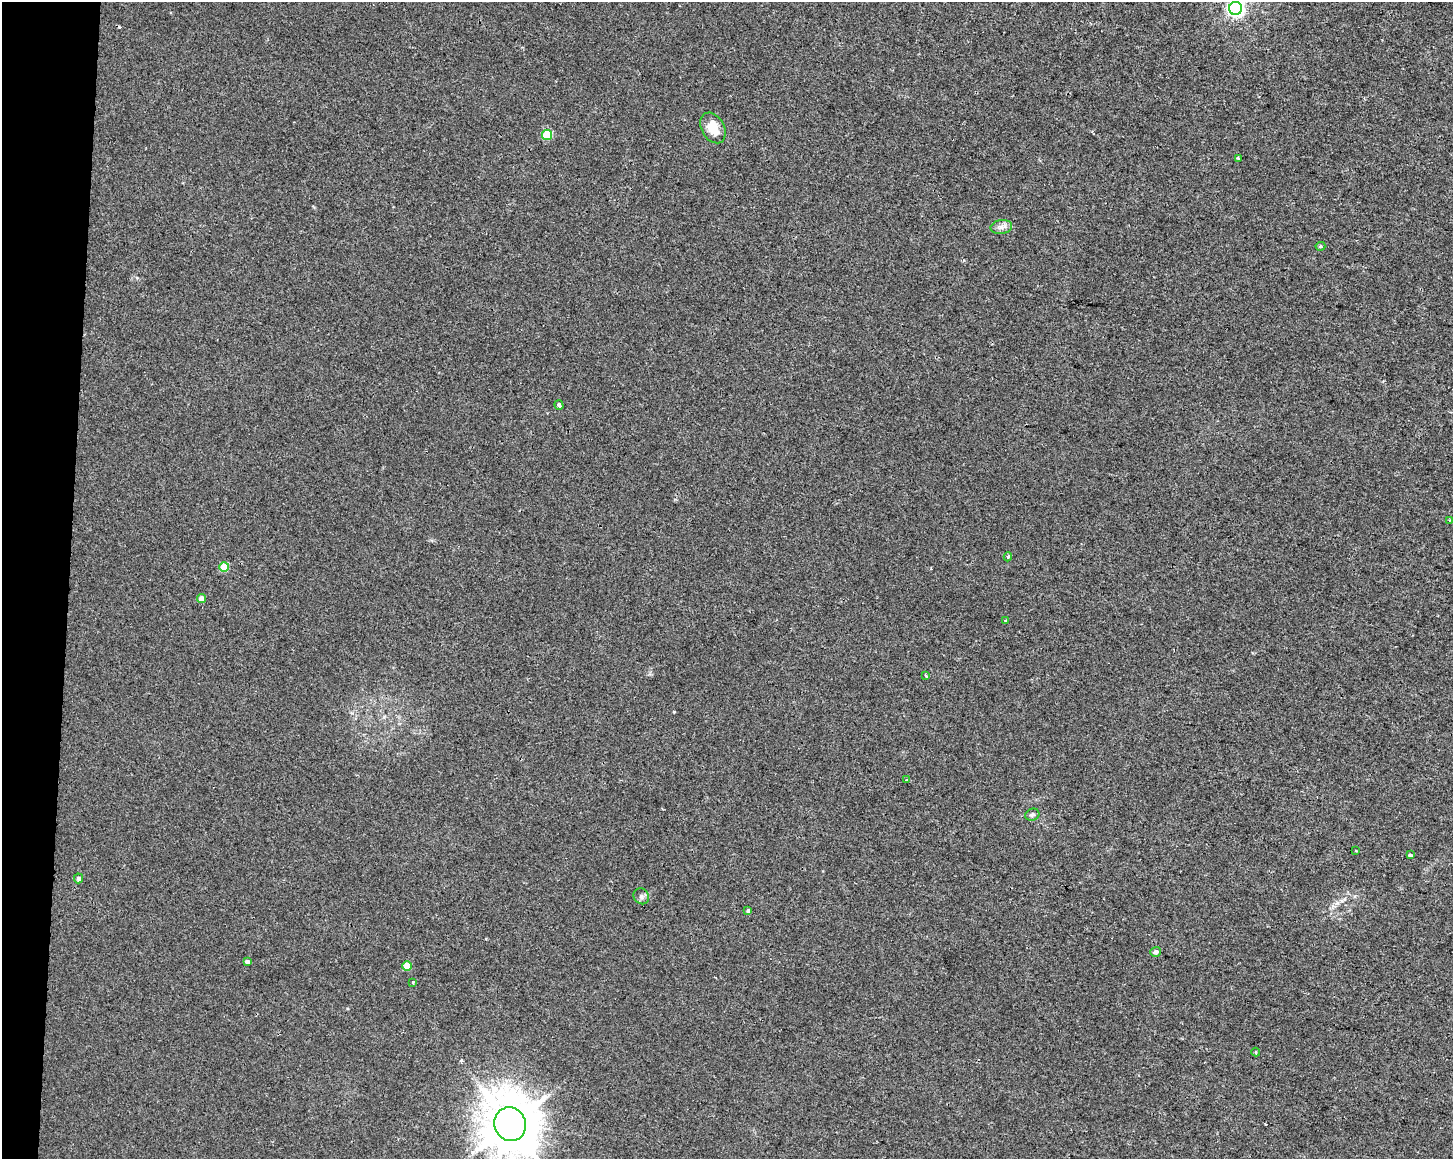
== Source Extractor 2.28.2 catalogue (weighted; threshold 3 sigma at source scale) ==
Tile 7 of 3 x 4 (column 1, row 3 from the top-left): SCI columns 284-1734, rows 1158-2314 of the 4863 x 4635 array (HDU 1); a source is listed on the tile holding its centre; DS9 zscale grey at full resolution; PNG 1455 x 1161 px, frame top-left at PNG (2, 2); each listed source drawn as its Kron ellipse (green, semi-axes under 4 px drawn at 4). Shown black and unused: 5% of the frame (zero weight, under 2 of 3 exposures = <1% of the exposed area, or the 3 px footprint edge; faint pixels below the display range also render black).
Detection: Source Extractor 2.28.2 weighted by HDU 2 'WHT'; one run over the whole footprint, this tile lists its part. Background 0.00708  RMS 0.0047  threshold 0.021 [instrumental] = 3 sigma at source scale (4.5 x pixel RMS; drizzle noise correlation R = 1.50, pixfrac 1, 0.0396/0.0396 arcsec/px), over >= 5 px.
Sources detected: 28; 2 cosmic-ray / hot-pixel residue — neither listed nor drawn; the other 26 listed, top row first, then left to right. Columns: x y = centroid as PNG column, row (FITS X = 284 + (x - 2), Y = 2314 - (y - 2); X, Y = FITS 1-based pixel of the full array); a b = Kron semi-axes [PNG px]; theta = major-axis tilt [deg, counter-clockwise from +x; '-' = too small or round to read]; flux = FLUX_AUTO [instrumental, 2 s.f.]
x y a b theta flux
1236 8 6 6 - 150
713 128 16 11 -61 8.3
547 135 5 5 - 18
1238 158 3 3 - 0.95
1001 227 11 7 9 2.3
1320 246 5 4 - 0.68
559 405 5 4 - 1
1449 520 2 2 - 0.46
1008 557 4 4 - 0.78
224 567 5 5 - 11
202 599 4 4 - 4.1
1005 620 3 2 - 0.4
926 676 3 2 - 0.67
907 780 4 2 - 0.49
1032 815 7 6 - 1.2
1356 850 3 2 - 0.59
1410 855 4 3 - 2.3
78 878 5 4 - 1.5
641 896 8 7 - 1.5
748 911 4 3 - 0.94
1155 952 5 5 - 1.6
247 962 4 3 - 1.3
407 966 5 4 - 8.9
413 982 3 3 - 1.1
1256 1052 4 4 - 0.58
510 1124 17 15 -69 2100
Isophote crosses this tile's border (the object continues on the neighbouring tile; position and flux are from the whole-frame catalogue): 2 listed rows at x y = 1236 8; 510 1124
Unlisted compact peaks at least as high as the median listed source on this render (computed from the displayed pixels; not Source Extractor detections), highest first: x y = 674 712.